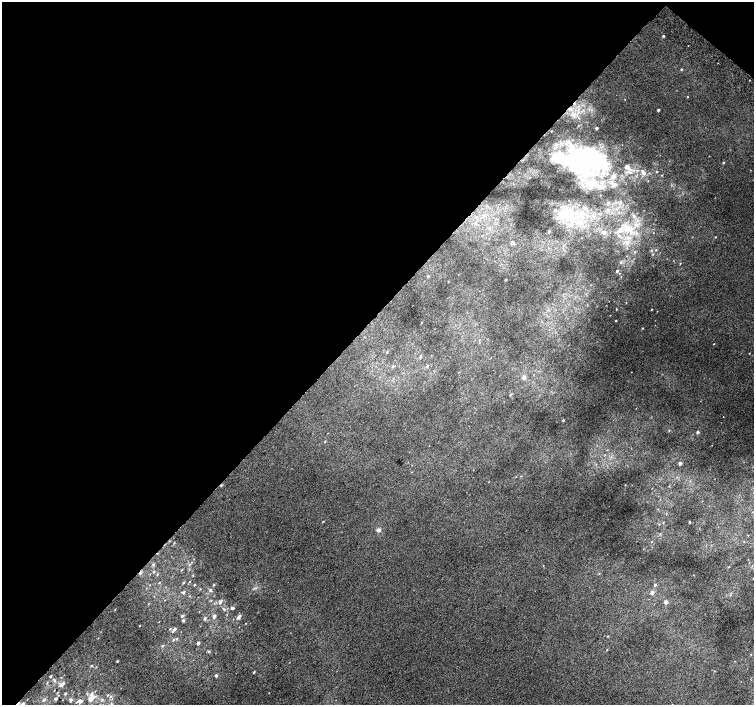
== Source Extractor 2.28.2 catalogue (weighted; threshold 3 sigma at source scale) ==
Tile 2 of 4 x 4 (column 2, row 1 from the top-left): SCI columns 1537-3039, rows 4487-5892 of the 6074 x 6091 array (HDU 1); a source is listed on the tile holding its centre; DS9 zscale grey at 2 x 2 block average (1 PNG px = mean of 2 x 2 image px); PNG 756 x 707 px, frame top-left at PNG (2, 2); no overlay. Shown black and unused: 46% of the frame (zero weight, under 2 of 3 exposures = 2% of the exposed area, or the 3 px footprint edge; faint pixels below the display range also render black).
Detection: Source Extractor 2.28.2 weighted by HDU 2 'WHT'; one run over the whole footprint, this tile lists its part. Background 0.0071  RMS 0.0071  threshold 0.032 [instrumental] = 3 sigma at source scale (4.5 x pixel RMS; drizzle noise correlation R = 1.50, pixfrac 1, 0.0396/0.0396 arcsec/px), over >= 5 px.
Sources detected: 134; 4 inside a brighter object's white glare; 1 cosmic-ray / hot-pixel residue — not listed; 13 inside a brighter listed object's ellipse — not listed separately; the other 116 listed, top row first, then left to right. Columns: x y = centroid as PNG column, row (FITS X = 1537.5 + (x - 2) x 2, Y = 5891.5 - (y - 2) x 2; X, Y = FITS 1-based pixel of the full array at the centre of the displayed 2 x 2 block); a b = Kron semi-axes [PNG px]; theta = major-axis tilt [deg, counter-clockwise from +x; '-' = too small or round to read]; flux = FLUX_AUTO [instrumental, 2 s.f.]
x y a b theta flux
663 36 2 2 - 2.1
681 69 3 2 - 1.5
687 97 2 2 - 0.74
625 100 2 2 - 0.56
658 110 2 2 - 2.9
597 128 2 2 - 4.6
579 159 65 32 -5 240
723 162 2 2 - 1.3
643 172 11 4 -55 7
662 175 2 2 - 1.1
608 202 3 3 - 1.6
555 210 3 3 - 1.8
569 213 14 12 -38 39
634 216 4 4 - 2.4
583 217 4 3 - 2.5
636 224 4 2 - 2
620 230 8 5 37 13
549 231 3 3 - 2.1
604 232 3 3 - 8.2
715 237 2 2 - 0.82
629 238 7 4 -1 5.6
512 242 3 3 - 6.8
627 242 5 4 - 4.9
651 250 3 2 - 1.1
656 250 3 3 - 1.2
635 252 3 3 - 1.5
653 254 3 3 - 1.1
621 262 4 3 - 1.7
680 263 2 2 - 1.1
617 271 2 2 - 3.1
428 276 3 3 - 1.8
505 280 2 2 - 2
448 281 2 2 - 0.84
616 309 2 2 - 1
651 309 2 2 - 0.89
616 320 2 2 - 1
421 323 2 2 - 0.76
642 328 2 2 - 1.2
714 344 2 2 - 0.69
387 352 3 2 - 1.4
749 353 2 2 - 0.59
393 366 5 3 - 2.1
427 366 3 3 - 2.1
524 377 3 3 - 7.8
510 394 3 3 - 2.1
723 416 2 2 - 2.2
563 420 2 2 - 2
669 430 3 2 - 0.92
698 432 3 2 - 3.9
325 441 3 2 - 0.97
680 463 3 2 - 6.8
596 464 3 2 - 0.93
221 485 3 2 - 2.1
658 509 2 2 - 0.63
323 521 2 2 - 1.1
689 522 3 2 - 1.1
659 524 3 2 - 1.1
378 530 5 5 - 4.4
660 534 3 3 - 1.6
174 543 3 2 - 0.81
153 565 3 3 - 2.4
189 565 3 2 - 1.2
543 565 2 2 - 0.58
729 567 3 2 - 0.9
181 570 3 2 - 0.77
154 571 3 2 - 1.2
140 573 3 2 - 4.8
157 574 3 2 - 1.2
159 582 3 2 - 1.1
183 582 3 2 - 1.5
214 584 4 2 - 1.3
194 585 2 2 - 0.99
655 585 3 2 - 3.1
210 590 4 3 - 2.9
183 592 3 3 - 2.2
652 593 3 3 - 6.4
731 593 3 3 - 1.5
220 602 7 3 55 4.1
666 602 2 2 - 13
148 604 2 2 - 0.72
232 608 4 3 - 3.3
115 610 2 2 - 0.6
182 616 4 2 - 1.7
214 616 3 2 - 6.1
238 618 5 4 - 4
205 619 3 3 - 2.8
183 620 3 2 - 2.4
246 623 2 2 - 0.66
140 626 2 2 - 0.71
175 629 2 2 - 3.8
173 631 3 2 - 1.8
608 636 3 2 - 0.92
177 639 3 2 - 1.5
173 640 3 3 - 1.5
198 643 2 2 - 5.6
162 646 3 3 - 1.8
607 650 2 2 - 0.7
209 651 4 2 - 1.5
751 654 2 2 - 0.7
117 661 3 2 - 1.6
91 666 3 2 - 1.3
254 672 3 2 - 1.6
216 675 2 2 - 4.3
50 676 3 2 - 2.1
47 682 3 2 - 0.87
61 685 4 3 - 4.2
54 690 2 2 - 0.53
65 694 2 2 - 2.4
111 696 3 3 - 1.6
44 699 5 3 - 2.4
56 699 4 3 - 2
91 699 7 5 45 11
71 700 2 2 - 5.2
81 701 8 3 15 4.8
23 704 4 3 - 6.7
111 704 3 2 - 1.2
Overlapping masked pixels (flux is a lower limit): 2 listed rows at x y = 221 485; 140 573
Isophote crosses this tile's border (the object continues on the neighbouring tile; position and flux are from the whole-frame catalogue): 1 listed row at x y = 23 704
Diffuse or blended objects may show on this block-average render without a row.